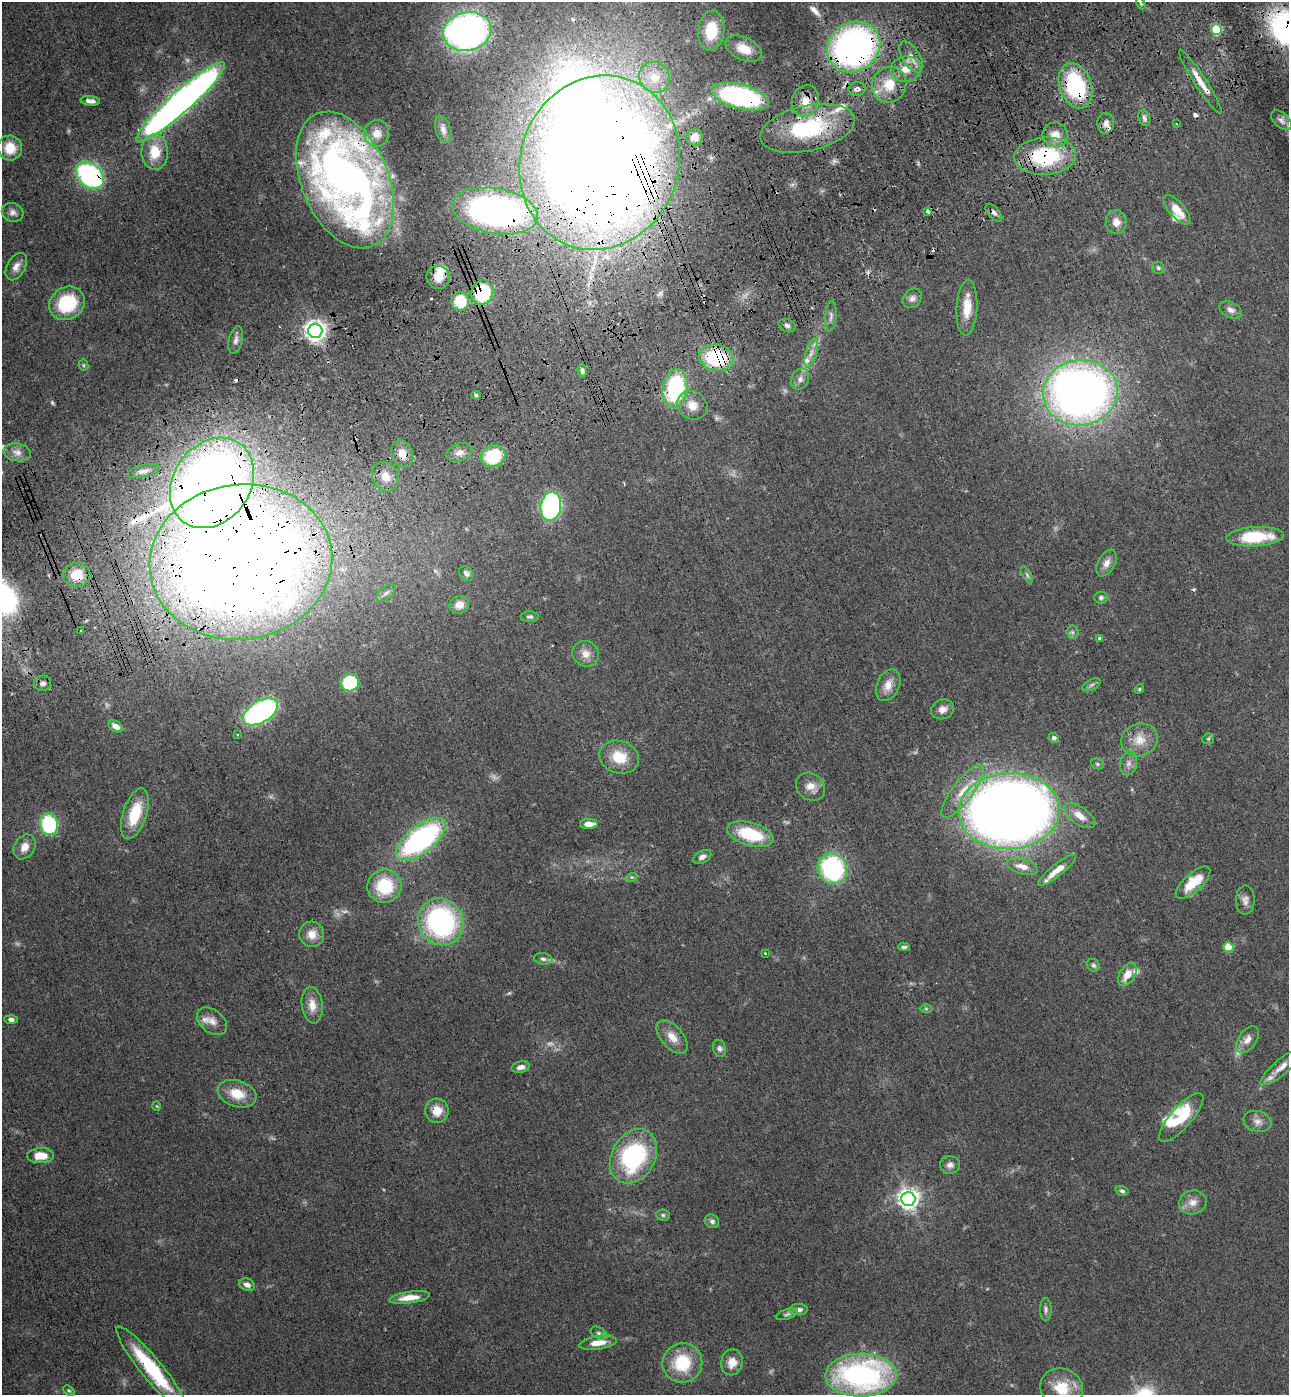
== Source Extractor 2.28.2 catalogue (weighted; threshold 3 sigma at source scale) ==
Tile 10 of 4 x 4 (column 2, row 3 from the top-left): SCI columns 1631-2917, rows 1505-2897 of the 5706 x 5794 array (HDU 1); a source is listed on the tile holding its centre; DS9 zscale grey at full resolution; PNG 1291 x 1397 px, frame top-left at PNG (2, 2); each listed source drawn as its Kron ellipse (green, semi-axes under 4 px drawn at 4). Shown black and unused: <1% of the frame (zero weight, under 3 of 4 exposures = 6% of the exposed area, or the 3 px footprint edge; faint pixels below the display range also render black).
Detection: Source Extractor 2.28.2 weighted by HDU 2 'WHT'; one run over the whole footprint, this tile lists its part. Background 0.0787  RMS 0.0043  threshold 0.0195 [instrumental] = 3 sigma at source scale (4.5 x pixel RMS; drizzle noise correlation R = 1.50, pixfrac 1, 0.05/0.05 arcsec/px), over >= 5 px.
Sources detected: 193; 6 too faint to see at this stretch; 2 inside a brighter object's white glare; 11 cosmic-ray / hot-pixel residue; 2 long thin detections or spike segments (spike, bleed or trail) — neither listed nor drawn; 14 inside a brighter listed object's ellipse — not listed separately; the other 158 listed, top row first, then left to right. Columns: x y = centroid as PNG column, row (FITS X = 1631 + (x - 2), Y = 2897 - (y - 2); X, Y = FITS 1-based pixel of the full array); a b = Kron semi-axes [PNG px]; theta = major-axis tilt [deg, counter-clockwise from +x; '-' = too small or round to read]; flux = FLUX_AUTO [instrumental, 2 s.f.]
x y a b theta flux
1141 4 6 3 -58 0.53
1216 30 5 5 - 30
711 31 20 13 84 15
467 32 24 19 13 160
854 47 27 24 35 180
744 49 19 11 -25 7.7
911 57 17 9 -59 3.8
906 69 15 12 8 6.3
655 77 16 14 -49 7.4
1200 82 38 6 -57 7
889 85 18 17 - 11
1076 86 23 16 -70 45
857 89 8 6 7 1.9
740 97 29 12 -15 83
90 101 10 4 -6 2.2
805 101 16 13 70 6.1
181 102 58 11 42 300
1144 118 8 5 -66 1.3
1281 120 12 7 -43 1.9
1106 123 10 8 86 2.2
1176 124 3 2 - 0.36
807 128 48 22 13 42
443 129 13 7 -72 2.1
377 133 13 12 - 4.1
1055 135 13 12 - 5.5
695 137 8 8 - 3.4
10 148 12 12 - 8.2
155 152 17 13 -89 11
1045 156 31 18 3 38
599 163 88 79 69 1100
90 175 16 11 -42 79
345 180 72 43 -67 280
1177 210 18 7 -48 6.8
495 211 43 22 -10 140
928 211 4 3 - 2.2
13 212 11 9 -18 2.2
994 213 11 5 -48 1.4
1116 222 12 10 -89 3.7
16 267 15 9 61 3.1
1158 268 6 6 - 0.8
438 277 12 11 - 5.1
482 292 12 11 - 32
912 298 11 8 48 2
460 301 9 9 - 16
67 303 18 16 31 25
967 308 28 10 87 8.6
1231 310 12 8 -26 2.2
831 316 15 5 85 1.8
787 325 9 6 -24 1.3
315 331 7 7 - 300
236 340 14 6 78 2.1
811 353 15 5 73 2.8
716 358 17 13 -11 36
83 365 5 5 - 0.54
582 371 7 4 -87 1.2
800 379 11 8 63 2.3
675 389 20 12 81 46
1080 393 37 32 8 320
476 395 5 4 - 0.67
692 405 15 14 - 6
17 452 14 9 -10 3
459 453 13 9 18 3.1
402 454 14 10 -71 5.2
493 456 12 10 23 23
143 471 17 6 14 2.2
385 477 15 12 -61 5.6
212 483 48 38 54 430
551 506 14 10 80 70
1255 537 29 9 3 20
241 562 91 77 7 1100
1106 563 14 8 62 3.1
466 573 8 6 -50 1.6
77 575 13 12 - 10
1027 575 9 4 -58 0.87
386 593 11 6 38 1.6
1101 597 7 6 - 1
459 605 10 8 22 4.1
530 617 9 5 0 1.2
81 631 3 2 - 0.36
1072 632 6 6 - 1.1
1099 638 3 3 - 0.96
586 654 14 12 -34 4.2
43 683 8 7 - 1.8
350 683 9 8 - 28
888 685 17 11 65 4.8
1091 685 10 5 27 1.1
1139 689 5 4 - 0.51
942 709 11 9 22 3.1
260 712 19 11 31 92
116 726 8 5 -31 3.2
237 735 3 3 - 0.47
1053 738 5 4 - 1
1208 739 6 5 - 0.76
1140 740 19 16 21 7.6
619 757 20 16 -18 11
1129 763 12 8 79 2.5
1097 764 7 5 -22 0.69
810 787 15 13 -38 4.5
963 791 32 10 53 10
1009 811 50 38 2 540
135 814 26 12 72 14
1080 816 18 8 -35 4.9
49 824 11 9 -75 37
589 824 9 5 2 4.3
750 834 24 11 -16 22
421 839 30 13 38 100
24 847 13 10 57 3.9
702 857 10 6 27 1.8
1022 866 16 7 -16 4.4
832 869 16 14 -60 60
1057 870 23 6 39 6
632 877 6 4 17 0.59
1193 883 22 9 42 12
384 886 17 16 - 21
1245 900 14 9 89 2.6
441 922 24 22 -56 82
312 934 13 12 - 5.1
904 947 6 3 0 0.88
1228 947 5 5 - 13
765 953 3 3 - 0.69
543 959 9 5 -8 1.3
1093 965 7 6 - 0.98
1127 975 12 7 59 5.6
312 1005 18 10 -83 5
926 1009 6 4 0 0.62
11 1019 6 4 -2 1.3
212 1021 17 11 -38 3.9
672 1037 20 11 -49 5.3
1247 1040 15 9 55 3.3
719 1048 9 6 -72 1.4
521 1067 9 5 14 2.2
1281 1067 26 7 40 4.8
237 1094 20 13 -18 9.3
157 1106 5 3 - 0.35
437 1111 12 12 - 6.1
1181 1117 31 10 48 16
1257 1121 14 10 -15 3
41 1156 13 7 2 6.9
633 1156 29 21 60 54
950 1165 10 9 - 2.2
1122 1191 6 5 - 1
908 1199 7 7 - 290
1193 1202 14 12 14 3.9
663 1215 7 5 -3 0.86
712 1221 7 6 - 1.3
247 1285 8 6 -22 2.3
410 1297 20 5 7 6.3
1046 1309 11 5 -89 1.4
799 1310 9 5 2 1.6
787 1314 11 5 18 1.2
599 1333 8 5 -27 1.2
598 1343 19 6 8 5.7
732 1362 13 11 79 5.1
682 1363 20 19 - 20
152 1369 54 10 -51 32
861 1375 36 21 1 100
1062 1388 22 19 -24 13
69 1391 6 4 -40 0.65
Overlapping masked pixels (flux is a lower limit): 24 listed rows (the first 20) at x y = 854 47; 1200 82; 1076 86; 857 89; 740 97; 805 101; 181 102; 807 128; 695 137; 1045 156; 599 163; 90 175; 345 180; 495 211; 482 292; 315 331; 716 358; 675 389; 402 454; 212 483
Isophote crosses this tile's border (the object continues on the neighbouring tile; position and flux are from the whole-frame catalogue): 1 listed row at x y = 1062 1388